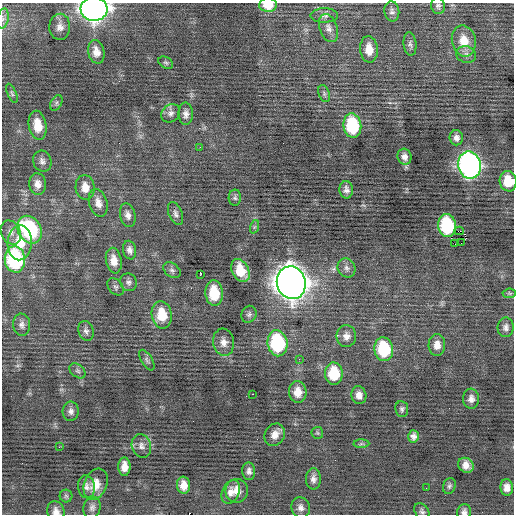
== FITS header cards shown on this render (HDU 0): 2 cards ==
NAXIS1  =                  512 / Axis length
NAXIS2  =                  512 / Axis length

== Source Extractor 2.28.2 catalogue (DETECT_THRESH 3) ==
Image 512 x 512 px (HDU 0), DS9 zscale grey, 1 PNG px = 1 image px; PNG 516 x 516 px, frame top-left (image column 1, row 512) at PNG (2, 3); each listed source drawn as its Kron ellipse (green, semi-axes under 4 px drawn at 4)
Background -0.0296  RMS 0.77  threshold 2.32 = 3 sigma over >= 5 px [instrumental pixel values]
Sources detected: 98; all 98 listed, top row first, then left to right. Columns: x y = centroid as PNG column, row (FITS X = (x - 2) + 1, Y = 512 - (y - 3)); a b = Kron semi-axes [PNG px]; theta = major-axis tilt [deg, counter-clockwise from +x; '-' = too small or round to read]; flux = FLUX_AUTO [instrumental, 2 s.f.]
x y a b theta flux
268 5 9 7 2 900
438 6 8 7 - 140
94 9 13 12 - 31000
392 11 10 7 -83 190
324 15 14 7 1 230
3 19 10 5 79 190
60 27 13 10 89 350
328 28 14 9 -71 340
464 41 16 12 -78 950
410 44 12 6 -85 180
369 49 13 9 -85 660
96 52 12 8 -77 430
466 55 10 8 -16 240
166 63 8 5 -30 100
12 93 10 4 -66 110
324 94 9 5 -70 130
56 103 8 5 61 120
171 113 10 8 41 240
186 114 11 7 89 240
38 125 15 8 -80 860
352 126 12 9 -82 3100
456 138 7 7 - 220
200 147 3 2 - 39
404 157 8 7 - 250
42 161 10 9 - 240
469 165 14 11 -79 21000
508 181 10 8 -80 1000
38 184 11 8 -83 360
85 187 12 9 -84 540
346 190 8 6 -89 230
235 198 8 6 86 120
98 203 14 9 -73 420
176 213 12 6 -68 190
128 215 12 7 -75 270
447 226 11 9 -81 4200
254 227 7 4 71 89
30 230 15 11 -58 5600
459 231 4 2 - 1200
11 232 12 9 -65 350
20 243 17 12 88 1200
461 243 2 2 - 34
455 244 3 2 - 39
130 250 9 6 -78 250
15 259 13 10 -84 6300
114 261 13 8 -79 550
347 268 10 8 -58 230
172 270 9 6 -36 150
240 270 12 8 -63 1300
200 274 4 3 - 120
129 282 9 8 - 180
291 283 16 14 -73 74000
115 287 10 7 -49 140
214 293 13 8 -85 1600
509 293 7 4 6 81
249 314 9 7 62 150
162 315 14 10 -82 1300
22 325 11 8 -84 240
506 327 10 8 86 230
86 331 10 7 -70 200
346 336 11 10 - 340
224 342 14 10 -81 390
278 343 13 10 -81 4600
437 345 11 8 89 420
384 349 12 9 -81 2800
299 359 3 3 - 53
147 360 11 5 -59 130
77 371 9 6 -40 140
334 374 11 9 -86 1800
298 392 11 8 -88 580
253 394 2 2 - 420
359 395 9 7 -79 320
471 399 10 8 87 280
402 409 8 6 -84 130
71 411 9 8 - 210
317 433 6 6 - 83
275 435 11 9 58 410
413 436 6 5 - 210
361 444 8 4 1 90
141 446 12 9 -72 290
59 447 3 2 - 37
466 465 8 7 - 380
124 467 9 6 -90 420
249 471 9 6 -85 200
313 479 11 7 90 270
96 484 16 11 68 680
184 485 8 6 -85 480
449 486 8 6 71 120
86 487 11 8 -83 230
507 487 8 6 -88 350
426 488 3 2 - 43
237 491 11 11 - 540
231 492 12 8 65 370
66 496 6 6 - 98
92 507 11 8 72 210
301 508 10 9 - 280
56 511 10 8 -74 320
422 511 9 6 -53 140
464 512 8 7 - 200
At the frame edge (FLAGS 8, measured only in part): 6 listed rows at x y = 268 5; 94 9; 3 19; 508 181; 56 511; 464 512